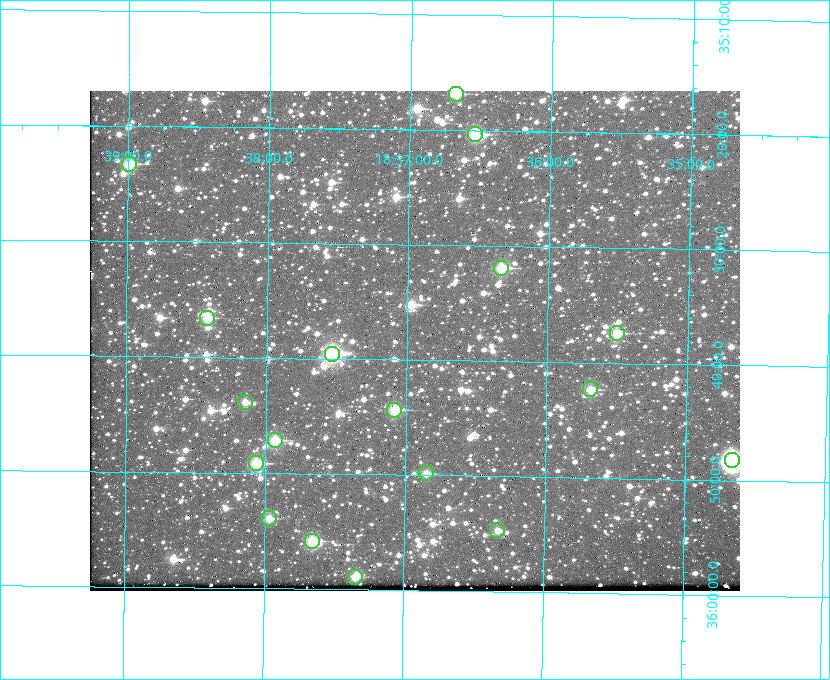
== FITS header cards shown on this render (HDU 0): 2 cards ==
NAXIS1  =                  650 / Width of table row in bytes
NAXIS2  =                  500 / Number of rows in table

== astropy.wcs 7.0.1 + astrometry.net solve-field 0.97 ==
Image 650 x 500 px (HDU 0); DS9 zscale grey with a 90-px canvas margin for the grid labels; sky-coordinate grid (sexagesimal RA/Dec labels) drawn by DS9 from the SOLVED WCS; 18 Tycho-2 reference stars matched to detected sources circled (green)
Header WCS: none
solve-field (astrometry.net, Tycho-2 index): SOLVED blind (the file carries no WCS)
Solved WCS: RA---TAN-SIP/DEC--TAN-SIP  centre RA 18:36:57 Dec +35:38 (279.24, +35.64 deg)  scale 5.21 arcsec/px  FOV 56.5' x 43.4'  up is +179 deg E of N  parity flipped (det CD > 0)
(file carries no celestial WCS; the grid is the blind solution)
Tycho-2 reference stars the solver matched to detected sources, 18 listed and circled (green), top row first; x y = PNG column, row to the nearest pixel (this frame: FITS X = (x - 90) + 1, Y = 500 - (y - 91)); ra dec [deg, ICRS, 3 dp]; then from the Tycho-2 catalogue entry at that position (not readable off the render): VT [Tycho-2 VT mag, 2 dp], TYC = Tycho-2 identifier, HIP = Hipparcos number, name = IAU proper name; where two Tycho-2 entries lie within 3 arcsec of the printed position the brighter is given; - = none
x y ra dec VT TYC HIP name
456 94 279.169 +35.281 10.53 2645-756-1 - -
475 134 279.134 +35.339 9.91 2645-980-1 - -
129 164 279.747 +35.388 10.29 2645-648-1 - -
501 268 279.085 +35.532 9.84 2645-710-1 - -
207 318 279.606 +35.610 10.50 2645-565-1 - -
617 333 278.877 +35.623 10.37 2632-1282-1 - -
332 354 279.382 +35.660 8.88 2649-136-1 91311 -
590 389 278.922 +35.705 10.37 2636-96-1 - -
245 402 279.537 +35.731 11.00 2649-31-1 - -
394 410 279.271 +35.739 10.27 2649-22-1 - -
275 440 279.483 +35.786 9.96 2649-1276-1 - -
732 460 278.667 +35.805 7.78 2636-68-1 91080 -
256 463 279.516 +35.819 10.07 2649-1464-1 - -
426 473 279.212 +35.831 10.99 2649-1529-1 - -
269 518 279.492 +35.899 10.86 2649-1492-1 - -
497 530 279.083 +35.912 11.42 2649-1448-1 - -
312 541 279.414 +35.931 10.32 2649-1381-1 - -
355 577 279.337 +35.982 10.50 2649-1232-1 - -